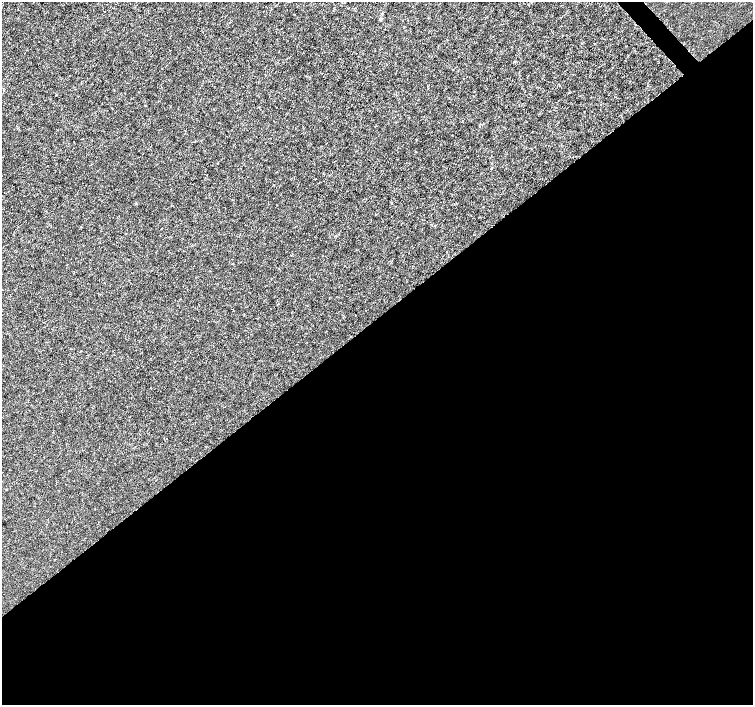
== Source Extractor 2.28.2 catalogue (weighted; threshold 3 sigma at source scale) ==
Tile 15 of 4 x 4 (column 3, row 4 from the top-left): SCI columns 3008-4509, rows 210-1614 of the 6011 x 5972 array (HDU 1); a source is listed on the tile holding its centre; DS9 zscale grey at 2 x 2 block average (1 PNG px = mean of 2 x 2 image px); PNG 755 x 707 px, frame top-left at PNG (2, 2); no overlay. Shown black and unused: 55% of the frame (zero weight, under 3 of 4 exposures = <1% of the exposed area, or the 3 px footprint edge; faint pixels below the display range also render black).
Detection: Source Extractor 2.28.2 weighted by HDU 2 'WHT'; one run over the whole footprint, this tile lists its part. Background -2.26e-04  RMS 0.0012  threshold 0.00535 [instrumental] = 3 sigma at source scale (4.5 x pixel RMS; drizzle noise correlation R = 1.50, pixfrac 1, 0.0396/0.0396 arcsec/px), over >= 5 px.
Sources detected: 3; all 3 listed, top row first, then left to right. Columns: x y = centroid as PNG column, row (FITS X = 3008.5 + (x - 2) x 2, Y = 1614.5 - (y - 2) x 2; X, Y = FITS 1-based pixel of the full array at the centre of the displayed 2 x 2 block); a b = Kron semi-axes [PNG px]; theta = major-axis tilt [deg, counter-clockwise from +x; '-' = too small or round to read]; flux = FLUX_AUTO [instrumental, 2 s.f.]
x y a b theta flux
218 163 2 2 - 0.19
491 168 2 2 - 0.33
435 225 2 2 - 0.11